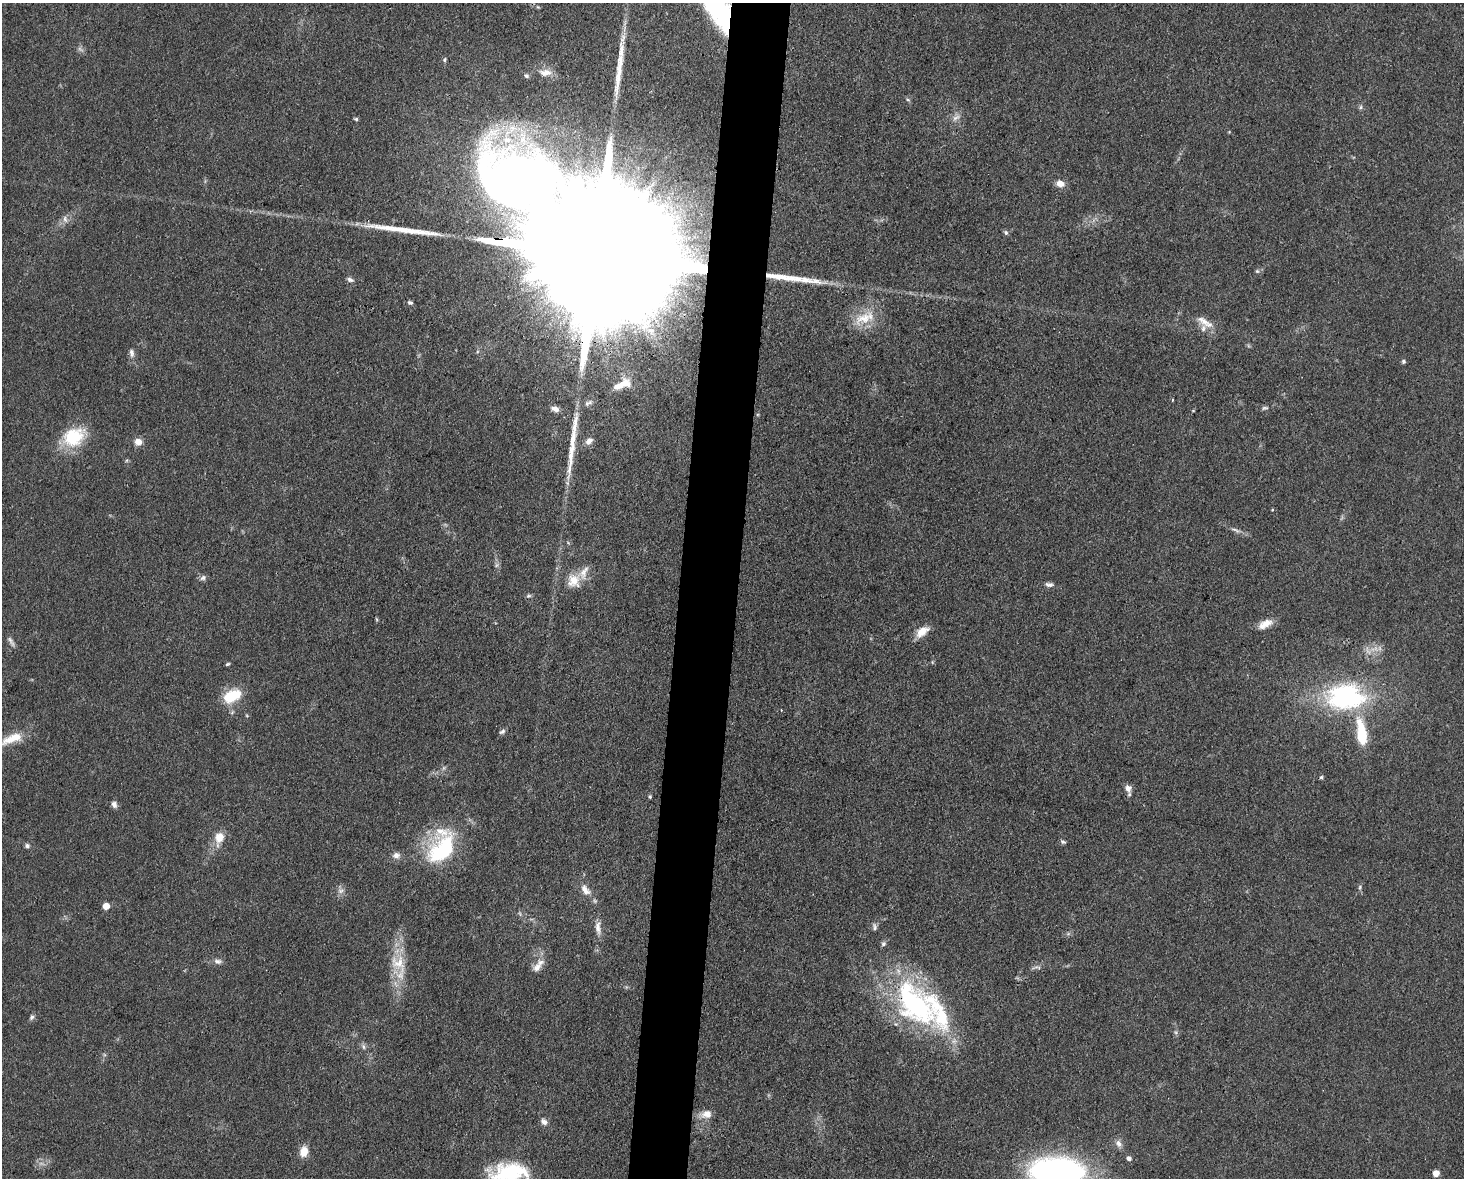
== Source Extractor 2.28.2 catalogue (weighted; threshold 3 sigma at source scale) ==
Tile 5 of 3 x 4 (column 2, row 2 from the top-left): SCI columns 1690-3151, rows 2353-3528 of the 4727 x 4704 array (HDU 1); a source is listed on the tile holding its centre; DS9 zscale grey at full resolution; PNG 1466 x 1180 px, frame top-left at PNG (2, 3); no overlay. Shown black and unused: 4% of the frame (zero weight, under 3 of 4 exposures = <1% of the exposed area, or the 3 px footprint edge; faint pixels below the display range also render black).
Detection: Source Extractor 2.28.2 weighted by HDU 2 'WHT'; one run over the whole footprint, this tile lists its part. Background 0.0756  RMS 0.0062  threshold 0.028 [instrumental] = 3 sigma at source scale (4.5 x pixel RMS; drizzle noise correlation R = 1.50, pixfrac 1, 0.05/0.05 arcsec/px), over >= 5 px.
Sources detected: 97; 6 too faint to see at this stretch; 2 inside a brighter object's white glare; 4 long thin detections or spike segments (spike, bleed or trail) — not listed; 7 inside a brighter listed object's ellipse — not listed separately; the other 78 listed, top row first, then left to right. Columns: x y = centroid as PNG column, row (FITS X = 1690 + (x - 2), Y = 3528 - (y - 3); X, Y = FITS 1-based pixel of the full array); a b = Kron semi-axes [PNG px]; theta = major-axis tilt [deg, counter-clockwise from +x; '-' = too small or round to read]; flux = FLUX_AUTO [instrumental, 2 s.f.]
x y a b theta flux
725 19 40 20 -65 83
444 60 6 5 - 1.1
545 72 17 9 2 6.3
526 76 7 6 - 1.4
908 100 6 3 -19 0.87
1360 107 7 5 24 1.3
956 118 12 6 23 3
356 119 5 4 - 1.1
511 130 35 14 34 22
1060 184 9 8 - 5.1
65 219 11 5 -72 2.3
1006 233 7 5 -58 1.3
606 256 124 29 -11 110000
1257 271 6 5 - 1.1
350 280 8 5 -19 2.1
806 280 54 8 -7 17
410 303 7 5 -10 1.4
864 318 30 16 20 17
1205 322 26 9 -33 7.7
132 353 11 6 -85 2.7
1403 361 5 5 - 1.2
622 384 26 11 22 12
1172 400 3 3 - 0.8
587 404 8 6 66 1.8
1265 408 9 5 7 1.4
555 409 9 6 -18 3.7
1193 411 5 3 - 0.56
74 437 29 21 28 28
589 441 10 7 37 3.3
138 442 8 7 - 5
1235 530 15 5 -25 2.7
203 578 9 6 36 1.9
573 581 19 16 56 11
1049 584 10 6 -6 2.4
529 596 8 4 8 1.1
376 619 6 4 -70 0.66
1265 624 19 9 27 7
922 632 17 9 35 7.9
11 641 16 5 -59 2.3
227 664 6 3 26 0.89
232 696 20 12 27 21
1346 697 38 25 1 110
247 716 5 3 - 0.6
502 732 9 5 32 1.5
1362 733 28 10 -81 28
12 739 34 11 22 14
1321 777 5 4 - 0.93
1128 788 10 8 -69 3.4
650 797 5 4 - 0.84
114 804 9 6 -62 2.4
219 838 18 12 75 9.4
1063 842 7 5 -15 1.3
27 846 6 6 - 1.7
442 849 38 23 50 57
396 855 10 7 8 3.3
1360 887 7 5 -85 1.1
341 890 10 7 24 2.9
585 890 17 9 -54 6.3
106 906 5 5 - 9.1
598 927 19 8 -88 5.1
874 927 10 6 -84 1.9
883 944 7 6 - 1.6
218 961 12 7 -3 2.7
398 963 22 19 -14 15
537 967 17 10 51 5.4
1037 967 15 5 4 2.1
916 1005 66 40 -47 120
32 1017 8 6 66 1.6
1176 1032 7 4 -89 1.2
363 1047 8 5 -59 1.7
706 1114 16 10 8 6.4
544 1122 9 7 -52 2.8
1119 1144 11 8 -60 3.4
304 1151 11 8 73 9
1129 1158 5 5 - 2.4
509 1172 44 20 6 47
1058 1172 42 24 -2 260
1436 1173 6 5 - 5.1
Overlapping masked pixels (flux is a lower limit): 4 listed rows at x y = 725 19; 606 256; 1346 697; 916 1005
Isophote crosses this tile's border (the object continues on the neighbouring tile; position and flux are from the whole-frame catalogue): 4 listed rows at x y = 725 19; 12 739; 509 1172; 1058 1172